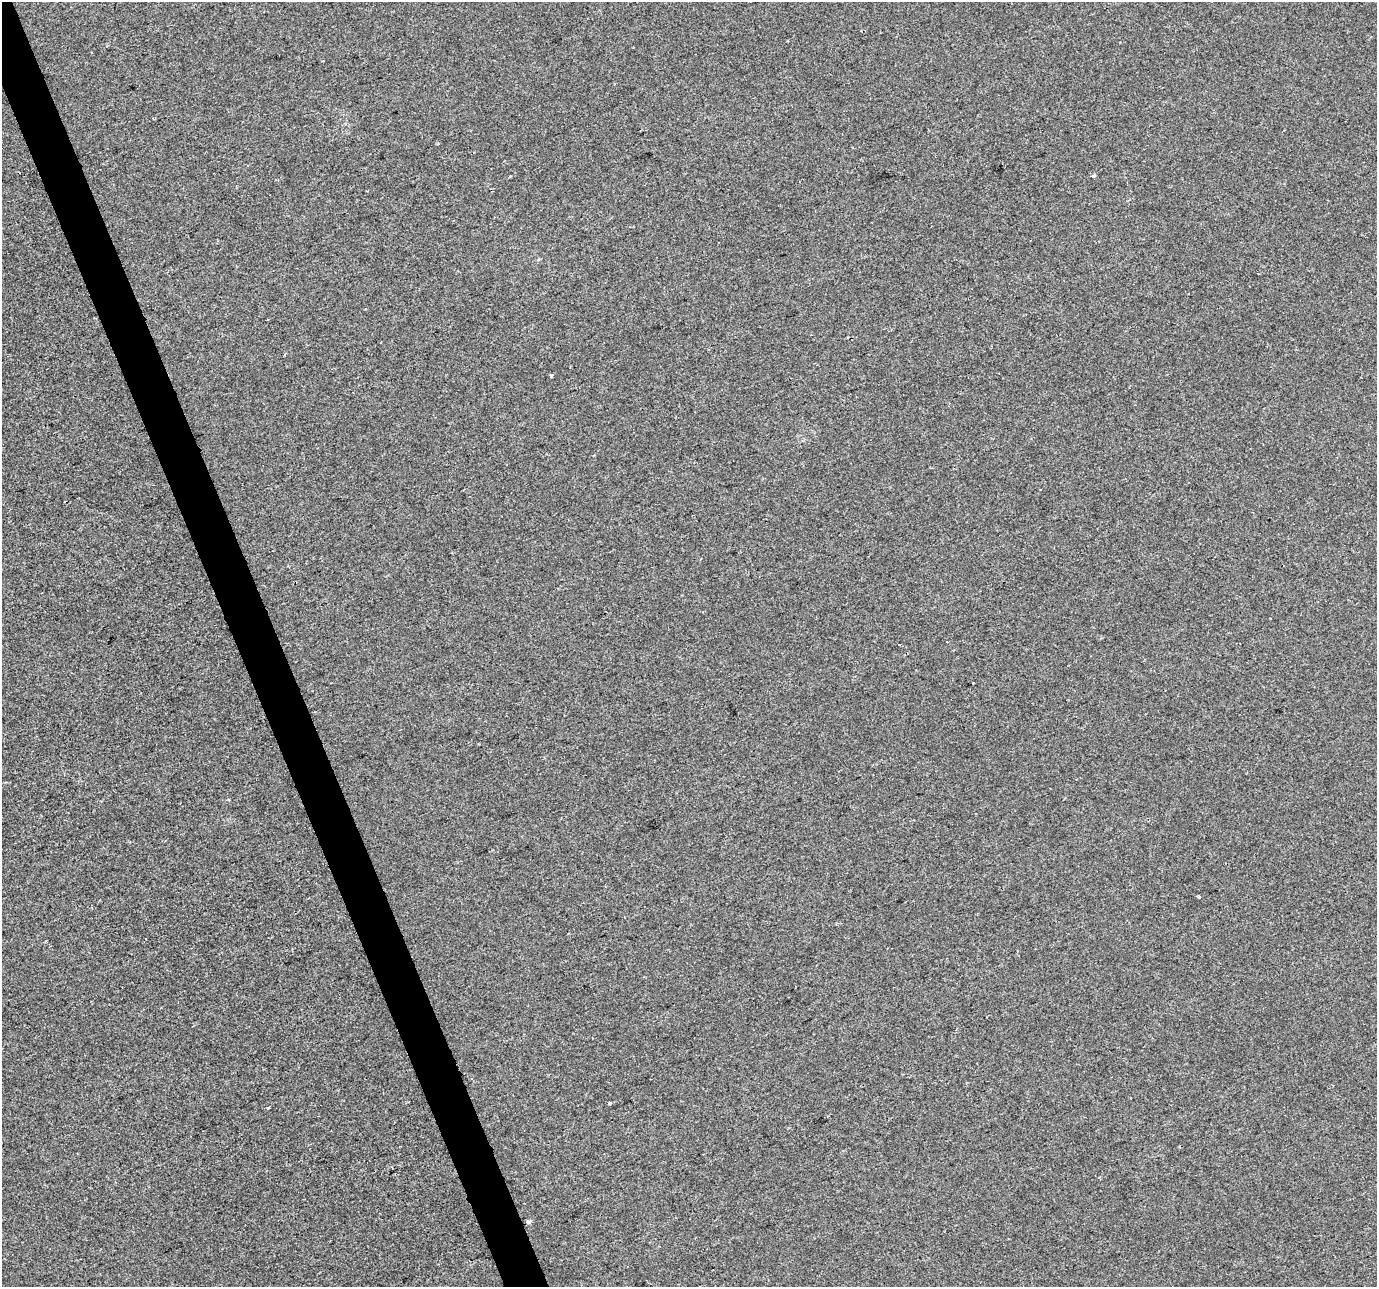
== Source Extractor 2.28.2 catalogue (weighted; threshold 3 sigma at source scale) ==
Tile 11 of 4 x 4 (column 3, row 3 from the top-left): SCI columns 2753-4127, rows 1415-2699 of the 5503 x 5342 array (HDU 1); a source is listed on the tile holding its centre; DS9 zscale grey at full resolution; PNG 1379 x 1289 px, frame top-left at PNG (2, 2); no overlay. Shown black and unused: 3% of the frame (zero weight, under 2 of 3 exposures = <1% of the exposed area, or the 3 px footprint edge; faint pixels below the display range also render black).
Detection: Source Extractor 2.28.2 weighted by HDU 2 'WHT'; one run over the whole footprint, this tile lists its part. Background -2.12e-04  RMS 0.0042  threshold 0.0189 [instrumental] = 3 sigma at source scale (4.5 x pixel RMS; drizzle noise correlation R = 1.50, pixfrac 1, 0.0396/0.0396 arcsec/px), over >= 5 px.
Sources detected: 11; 2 cosmic-ray / hot-pixel residue — not listed; the other 9 listed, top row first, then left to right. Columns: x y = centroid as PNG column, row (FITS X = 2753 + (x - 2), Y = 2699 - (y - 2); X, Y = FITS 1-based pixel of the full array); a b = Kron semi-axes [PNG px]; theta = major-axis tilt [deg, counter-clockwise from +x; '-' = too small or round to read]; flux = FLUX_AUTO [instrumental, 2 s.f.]
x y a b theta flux
1093 176 3 3 - 12
285 354 3 2 - 0.4
551 375 4 3 - 2.5
973 683 3 2 - 0.39
1199 897 3 3 - 0.53
471 1078 3 3 - 0.45
609 1103 3 3 - 2.1
268 1107 3 3 - 1.2
528 1221 4 3 - 1.8